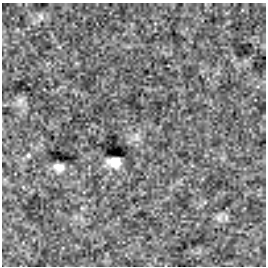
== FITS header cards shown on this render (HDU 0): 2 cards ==
NAXIS1  =                  264
NAXIS2  =                  264

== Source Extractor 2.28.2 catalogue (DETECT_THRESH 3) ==
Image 264 x 264 px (HDU 0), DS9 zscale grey, 1 PNG px = 1 image px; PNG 268 x 268 px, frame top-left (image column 1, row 264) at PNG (2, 3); no overlay
Background -1.88e-34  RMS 1.4e-32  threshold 4.21e-32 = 3 sigma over >= 5 px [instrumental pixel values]
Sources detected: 7; all 7 listed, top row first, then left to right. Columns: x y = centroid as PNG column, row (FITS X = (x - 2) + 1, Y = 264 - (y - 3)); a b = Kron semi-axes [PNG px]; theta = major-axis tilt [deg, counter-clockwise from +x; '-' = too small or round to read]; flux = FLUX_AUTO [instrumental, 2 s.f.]
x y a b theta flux
41 16 10 7 -70 3.6e-30
20 101 11 7 70 4.8e-30
137 137 15 6 -82 5.0e-30
28 155 5 5 - 1.6e-30
114 162 12 8 -11 1.2e-29
59 167 9 7 -15 6.9e-30
219 217 12 9 69 5.1e-30